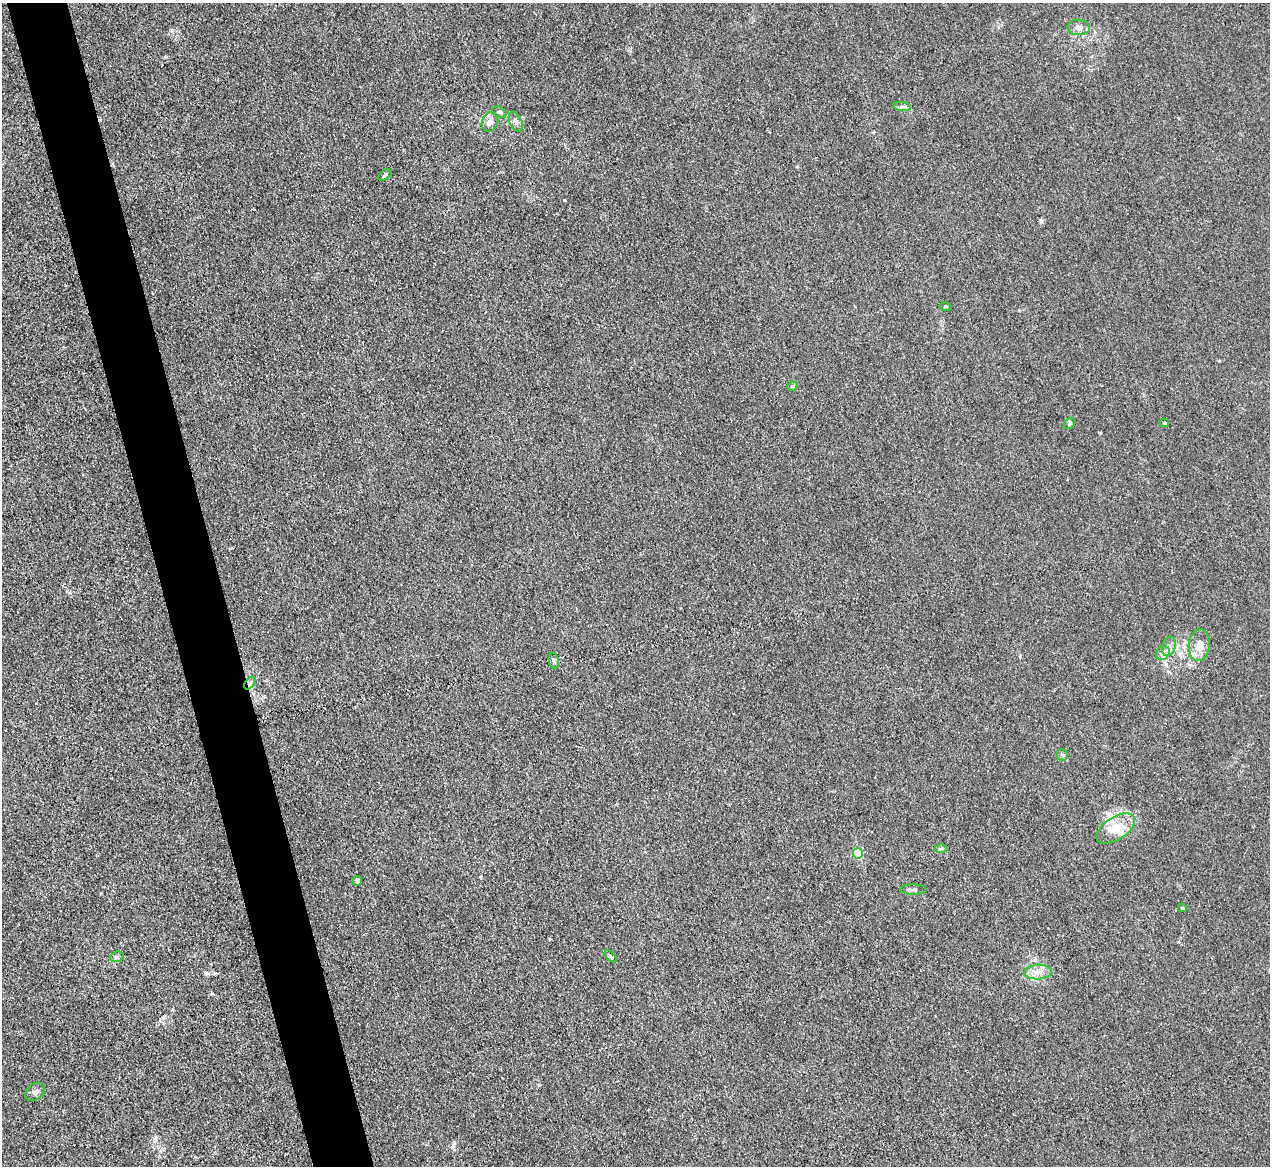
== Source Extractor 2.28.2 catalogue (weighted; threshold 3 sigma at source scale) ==
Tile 11 of 4 x 4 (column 3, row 3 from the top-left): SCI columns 2539-3806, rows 1306-2469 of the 5075 x 5060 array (HDU 1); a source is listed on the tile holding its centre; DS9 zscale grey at full resolution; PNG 1272 x 1168 px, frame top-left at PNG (2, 3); each listed source drawn as its Kron ellipse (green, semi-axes under 4 px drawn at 4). Shown black and unused: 5% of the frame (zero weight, under 3 of 4 exposures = <1% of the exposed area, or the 3 px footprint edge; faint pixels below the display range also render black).
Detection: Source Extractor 2.28.2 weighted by HDU 2 'WHT'; one run over the whole footprint, this tile lists its part. Background 0.0195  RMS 0.0047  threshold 0.021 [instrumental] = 3 sigma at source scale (4.5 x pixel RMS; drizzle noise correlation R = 1.50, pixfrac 1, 0.05/0.05 arcsec/px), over >= 5 px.
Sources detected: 29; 3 inside a brighter listed object's ellipse — not listed separately; the other 26 listed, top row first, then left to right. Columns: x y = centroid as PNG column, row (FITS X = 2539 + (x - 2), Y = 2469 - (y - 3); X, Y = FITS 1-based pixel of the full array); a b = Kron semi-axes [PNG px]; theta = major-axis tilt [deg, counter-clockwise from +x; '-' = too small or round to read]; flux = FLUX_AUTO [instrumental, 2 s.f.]
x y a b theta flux
1079 27 11 7 -5 2.5
902 107 9 4 -7 1.1
500 112 8 5 -26 0.93
490 122 10 8 67 2.9
516 122 11 6 -64 1.6
385 175 7 3 33 0.71
946 307 6 3 -20 0.5
793 386 5 3 - 0.59
1070 423 6 4 47 0.68
1165 423 4 3 - 0.81
1199 645 16 10 84 4.3
1169 646 10 6 72 2
1163 653 7 6 - 1.6
554 661 8 5 -78 1.2
250 683 7 4 53 0.95
1062 755 6 5 - 0.75
1116 829 21 11 33 8.1
941 849 6 4 -1 0.73
858 853 5 5 - 28
358 881 5 4 - 1.7
913 890 13 5 -1 1.2
1183 908 4 3 - 0.49
611 956 8 3 -45 0.65
117 957 7 5 21 1.1
1038 972 14 7 4 3.5
35 1092 11 8 37 1.6
Overlapping masked pixels (flux is a lower limit): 1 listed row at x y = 250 683
Unlisted compact peaks at least as high as the median listed source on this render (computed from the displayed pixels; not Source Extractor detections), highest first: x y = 564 200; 1041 221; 452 1147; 206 973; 1100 433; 212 993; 172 30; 164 1017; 1219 361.